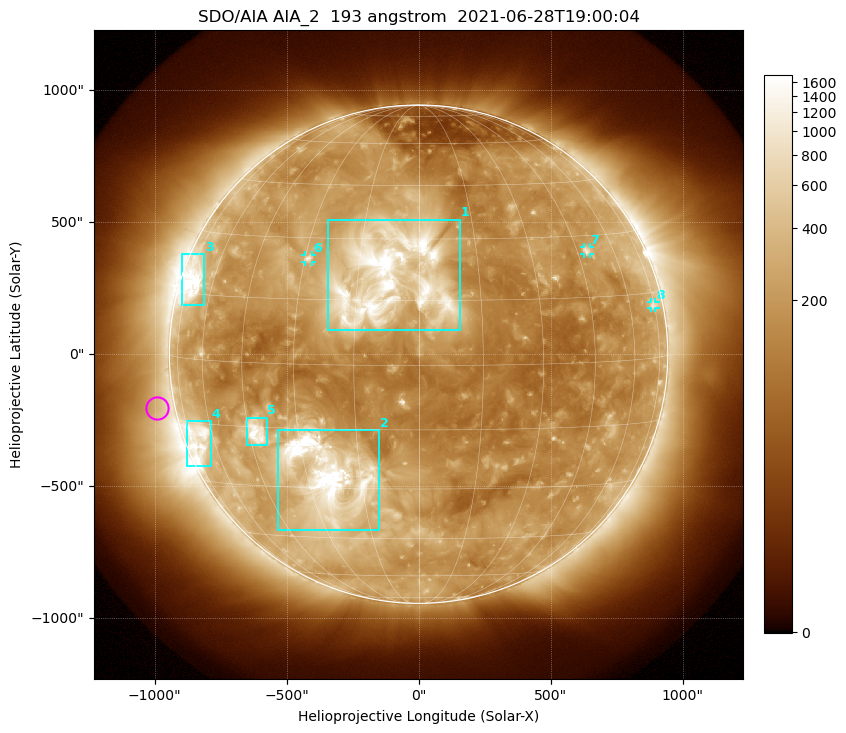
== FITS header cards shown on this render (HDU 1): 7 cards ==
TELESCOP= 'SDO/AIA '           / For AIA: SDO/AIA
INSTRUME= 'AIA_2   '           / For AIA: AIA_ATA1, AIA_ATA2, AIA_ATA3 or AIA_AT
WAVELNTH=                  193 / [angstrom] Wavelength
WAVEUNIT= 'angstrom'           / Wavelength unit: angstrom
DATE-OBS= '2021-06-28T19:00:04.835' / [ISO] Date when observation started; ISO 8
CTYPE1  = 'HPLN-TAN'           / CTYPE1: HPLN
CTYPE2  = 'HPLT-TAN'           / CTYPE2: HPLT

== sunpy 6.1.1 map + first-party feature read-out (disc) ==
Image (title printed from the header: SDO/AIA AIA_2  193 angstrom  2021-06-28T19:00:04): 1024 x 1024 px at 2.4 arcsec/px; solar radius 944 arcsec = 393 px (full disc in frame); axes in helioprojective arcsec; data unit not stated in the header (colour bar unlabelled)
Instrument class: DISC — disc imager (sunpy class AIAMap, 193 A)
Bright regions (active regions / flare kernels): reference = the median radial profile (limb darkening/brightening removed); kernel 9 px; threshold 5 sigma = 394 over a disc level ~176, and >= 1.15x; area >= 12 px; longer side >= 9 px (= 22 arcsec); searched inside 0.97 R_sun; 8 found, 8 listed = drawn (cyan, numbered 1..; 3 of them under ~33 arcsec drawn as corner ticks so the feature stays visible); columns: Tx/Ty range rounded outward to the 5 arcsec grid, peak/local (2 s.f.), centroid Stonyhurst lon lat
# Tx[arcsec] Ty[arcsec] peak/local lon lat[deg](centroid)
1 -345..155 90..510 23 -7 +20
2 -535..-150 -665..-285 23 -24 -27
3 -895..-810 185..380 11 -70 +18
4 -880..-785 -425..-255 6 -68 -19
5 -650..-575 -345..-240 9.8 -43 -16
6 -430..-400 350..375 4.7 -29 +25
7 625..650 380..405 4.6 +49 +26
8 880..900 175..200 3 +74 +12
Off-limb structures (1.02-1.3 R_sun): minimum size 162 px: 3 found; the strongest spans PA ~50..130 deg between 1.02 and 1.3 R_sun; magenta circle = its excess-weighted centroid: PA ~100 deg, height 1.07 R_sun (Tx ~-990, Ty ~-205 arcsec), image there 1.5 x the reference